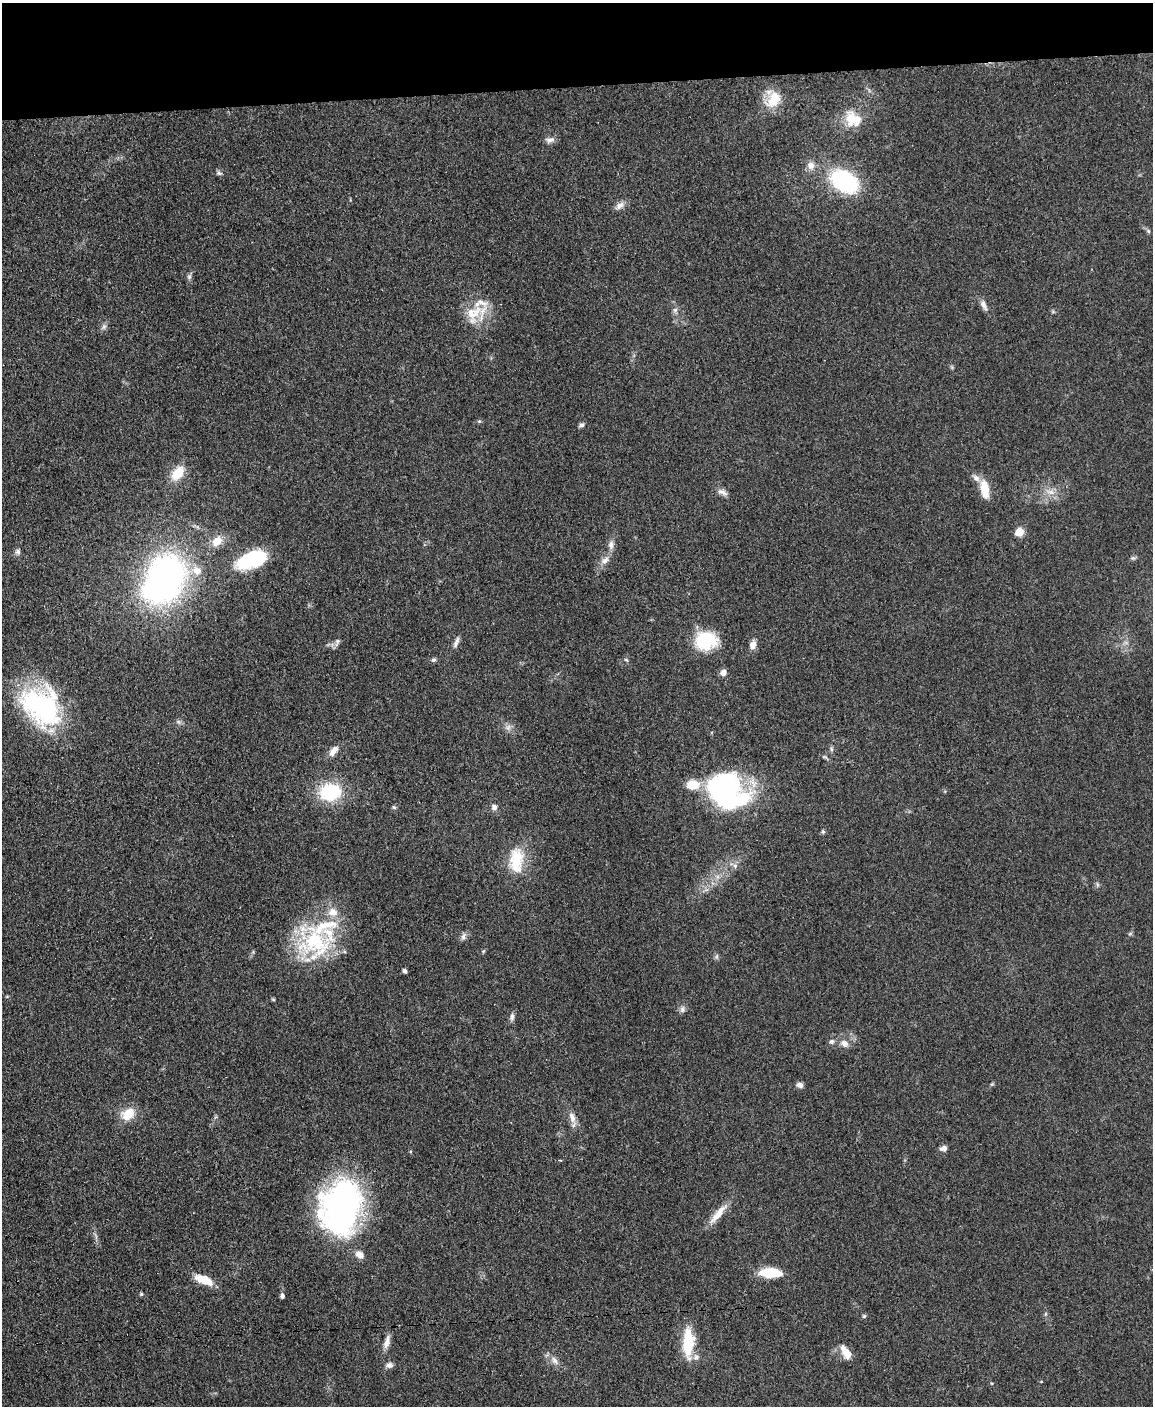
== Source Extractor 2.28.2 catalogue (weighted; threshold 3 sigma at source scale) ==
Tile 3 of 4 x 3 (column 3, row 1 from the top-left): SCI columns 2305-3455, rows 3055-4458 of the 4612 x 4594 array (HDU 1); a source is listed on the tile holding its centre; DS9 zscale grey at full resolution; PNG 1155 x 1408 px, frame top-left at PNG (2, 3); no overlay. Shown black and unused: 6% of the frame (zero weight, under 3 of 5 exposures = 1% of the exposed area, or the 3 px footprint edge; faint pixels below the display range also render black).
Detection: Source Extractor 2.28.2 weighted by HDU 2 'WHT'; one run over the whole footprint, this tile lists its part. Background 0.0654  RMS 0.0062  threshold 0.0279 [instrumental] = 3 sigma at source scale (4.5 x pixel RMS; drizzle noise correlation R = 1.50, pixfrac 1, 0.05/0.05 arcsec/px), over >= 5 px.
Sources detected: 81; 1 inside a brighter object's white glare — not listed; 8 inside a brighter listed object's ellipse — not listed separately; the other 72 listed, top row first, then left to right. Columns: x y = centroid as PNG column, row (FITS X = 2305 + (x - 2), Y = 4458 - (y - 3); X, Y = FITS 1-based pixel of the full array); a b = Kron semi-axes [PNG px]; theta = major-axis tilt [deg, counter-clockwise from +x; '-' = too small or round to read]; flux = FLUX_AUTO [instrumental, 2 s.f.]
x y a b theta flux
774 100 23 14 60 14
853 119 23 18 -39 14
550 140 13 7 4 2.7
811 165 10 9 - 4.4
219 173 8 5 -15 1.4
844 181 23 16 -32 74
620 205 11 7 24 3.3
1148 231 6 5 - 1.1
189 277 6 6 - 1.4
984 305 14 7 -60 3.2
675 310 6 6 - 1.7
473 314 31 20 59 19
479 421 6 4 -17 0.74
581 425 7 5 10 1.5
178 473 17 11 51 13
985 489 22 10 -80 11
722 492 15 6 -25 3
1019 532 8 7 - 8.6
217 541 14 11 40 7.5
611 545 12 7 90 3.3
18 552 8 7 - 1.7
1133 558 7 5 -19 1.2
252 560 32 15 19 45
605 560 13 7 37 3.7
167 576 32 31 - 200
337 641 8 4 82 1.4
706 641 23 18 9 32
456 642 16 5 66 2.6
753 645 9 7 76 4.5
434 660 6 5 - 1.2
626 660 6 4 -2 0.79
723 672 7 7 - 3.2
41 706 51 38 -41 98
178 722 7 5 -30 1.5
508 727 9 6 68 2.3
831 749 6 4 -71 1.1
334 751 15 7 52 4.8
725 790 42 32 -40 130
330 792 22 17 7 38
394 807 6 5 - 0.96
494 807 7 6 - 2.6
823 832 6 5 - 0.99
516 860 35 18 88 22
735 866 6 6 - 1.8
1130 934 6 4 19 0.85
463 936 10 5 73 2
315 941 45 40 -8 63
405 971 4 4 - 2.1
273 999 6 3 -19 0.67
682 1009 10 6 -90 2
512 1017 11 5 89 2.1
832 1041 7 6 - 1.6
844 1043 11 9 -50 4
800 1085 9 7 -10 2.4
128 1114 19 15 33 11
572 1117 16 8 -73 4.7
944 1148 9 6 15 2.5
560 1160 3 3 - 0.66
341 1208 57 42 76 170
718 1214 33 8 49 9.1
360 1255 11 8 -27 4.4
771 1273 26 10 -3 16
204 1280 21 9 -21 12
141 1294 4 4 - 0.87
282 1296 5 5 - 1.6
1045 1314 6 4 71 0.81
864 1316 5 5 - 0.9
387 1342 18 6 76 4.4
688 1343 31 11 89 27
846 1352 16 8 -59 8.7
554 1360 11 7 -53 3.3
389 1365 10 7 8 2.5